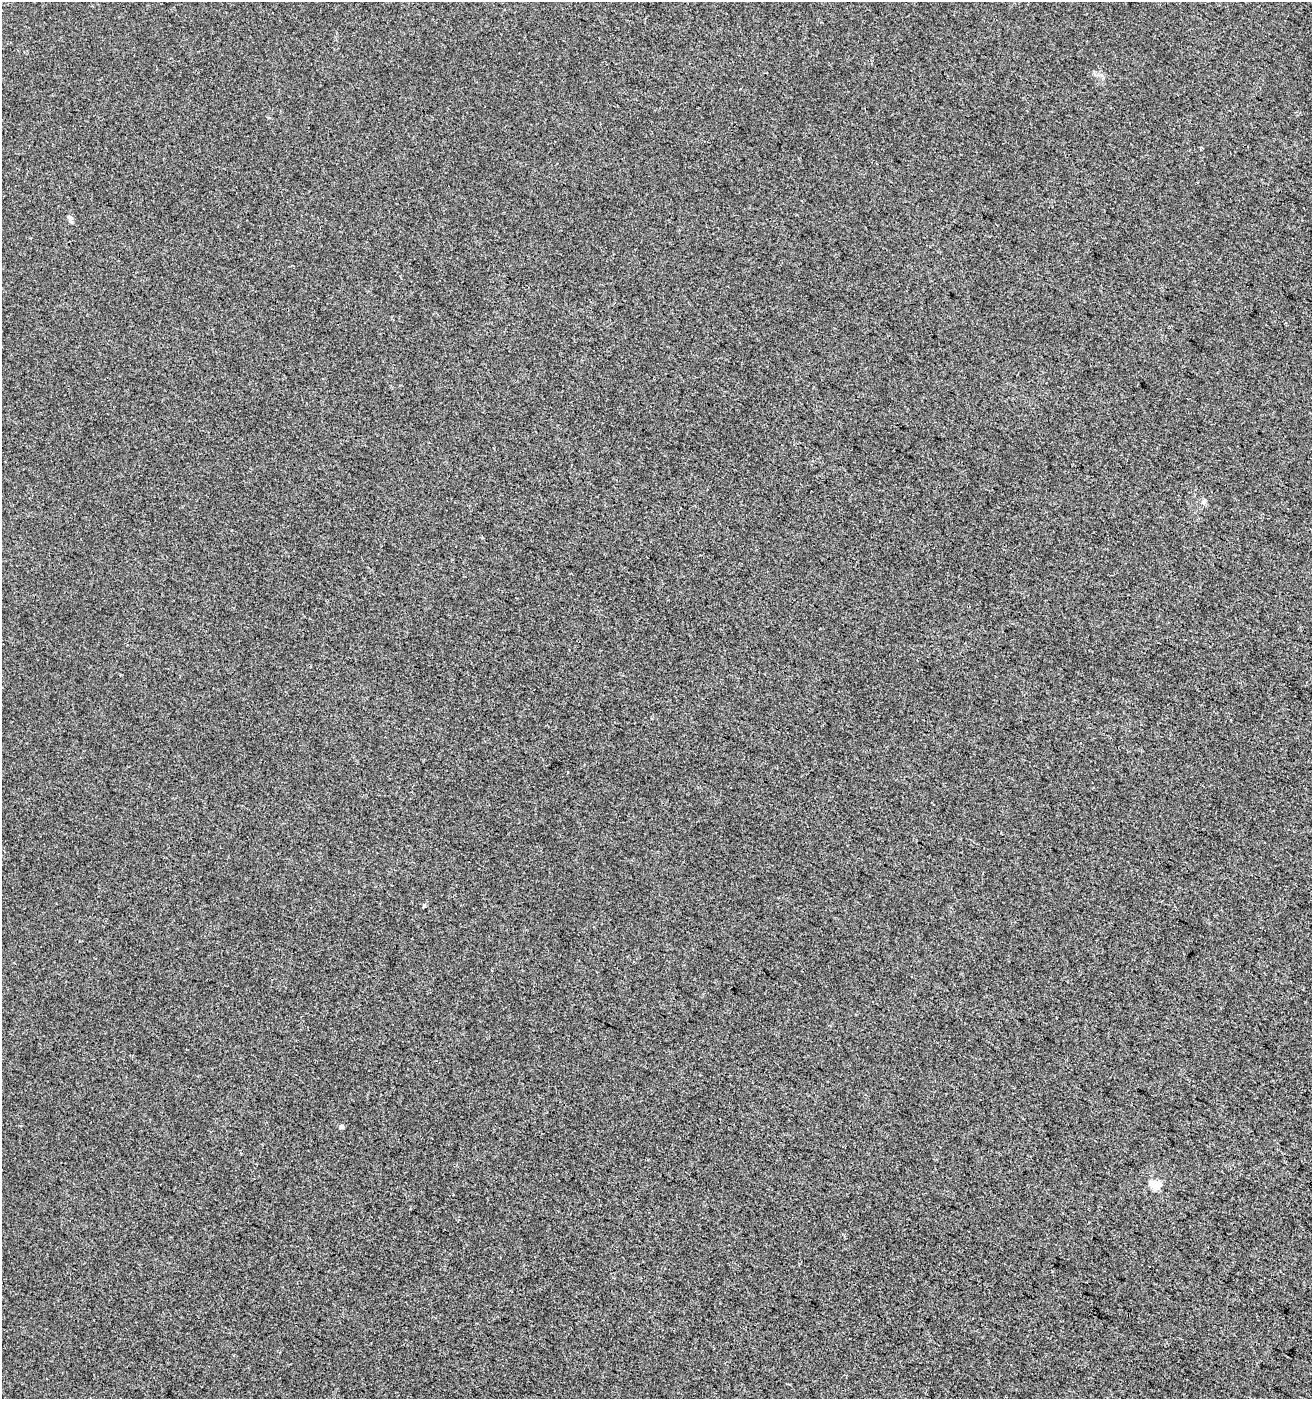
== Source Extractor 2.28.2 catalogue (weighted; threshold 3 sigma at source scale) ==
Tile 6 of 4 x 4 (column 2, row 2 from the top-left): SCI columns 1518-2827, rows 2802-4198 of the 5721 x 5596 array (HDU 1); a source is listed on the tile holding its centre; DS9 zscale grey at full resolution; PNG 1314 x 1401 px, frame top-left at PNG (2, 2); no overlay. Shown black and unused: <1% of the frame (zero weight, under 3 of 4 exposures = <1% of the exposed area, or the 3 px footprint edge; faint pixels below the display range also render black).
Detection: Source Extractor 2.28.2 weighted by HDU 2 'WHT'; one run over the whole footprint, this tile lists its part. Background -5.16e-04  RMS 0.0034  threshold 0.0155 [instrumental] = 3 sigma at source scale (4.5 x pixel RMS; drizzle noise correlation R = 1.50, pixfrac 1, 0.0396/0.0396 arcsec/px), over >= 5 px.
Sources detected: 4; all 4 listed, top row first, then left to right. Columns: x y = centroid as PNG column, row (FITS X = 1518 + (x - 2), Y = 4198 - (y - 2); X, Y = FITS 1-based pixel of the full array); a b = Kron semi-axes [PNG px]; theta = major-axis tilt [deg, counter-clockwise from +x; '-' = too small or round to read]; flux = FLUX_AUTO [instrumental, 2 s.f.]
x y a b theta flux
69 218 8 6 -56 0.94
1204 501 8 3 71 0.61
341 1126 4 4 - 1.1
1156 1185 5 5 - 14